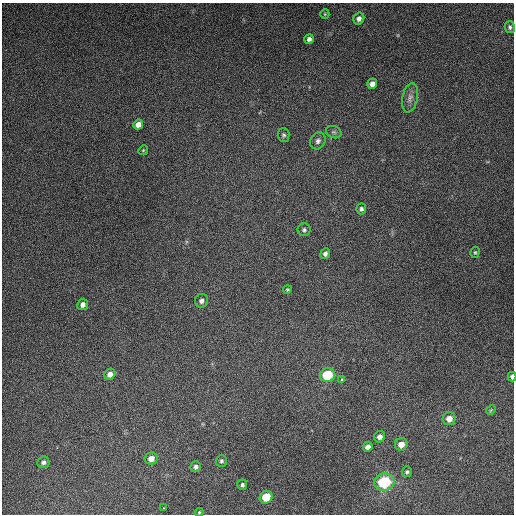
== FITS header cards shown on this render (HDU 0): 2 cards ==
NAXIS1  =                  512
NAXIS2  =                  512

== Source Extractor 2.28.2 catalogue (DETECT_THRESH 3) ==
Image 512 x 512 px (HDU 0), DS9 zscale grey, 1 PNG px = 1 image px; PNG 516 x 516 px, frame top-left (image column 1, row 512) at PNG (2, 3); each listed source drawn as its Kron ellipse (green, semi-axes under 4 px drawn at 4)
Background 5270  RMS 320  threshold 965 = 3 sigma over >= 5 px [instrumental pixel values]
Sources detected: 37; all 37 listed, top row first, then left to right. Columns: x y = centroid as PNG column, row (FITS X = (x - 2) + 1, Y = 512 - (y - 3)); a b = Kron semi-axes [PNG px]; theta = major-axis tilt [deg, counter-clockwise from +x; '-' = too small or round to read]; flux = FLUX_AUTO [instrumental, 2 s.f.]
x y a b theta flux
325 14 5 4 - 2.6e+04
359 19 6 5 - 8.8e+04
510 27 6 5 - 3.9e+04
309 39 5 4 - 6.8e+04
372 84 5 5 - 1.1e+05
410 98 15 7 79 1.2e+05
138 124 5 5 - 1.4e+05
334 132 8 6 -20 5.2e+04
284 135 7 6 - 4.4e+04
318 141 8 7 - 7.7e+04
143 150 5 4 - 2.3e+04
361 209 5 5 - 4.5e+04
304 230 6 6 - 4.9e+04
475 252 6 4 74 3.2e+04
325 254 5 4 - 7.0e+04
287 289 4 4 - 2.5e+04
201 301 7 6 - 8.8e+04
83 304 6 5 - 9.3e+04
110 374 6 5 - 1.2e+05
327 375 8 7 - 9.4e+05
512 377 5 3 - 8.0e+04
342 380 3 3 - 6.5e+04
491 410 5 4 - 2.6e+04
449 419 6 6 - 1.8e+05
380 437 6 5 - 1.1e+05
401 444 6 6 - 2.0e+05
368 447 5 4 - 1.1e+05
151 458 6 6 - 1.6e+05
221 461 6 5 - 4.9e+04
43 462 6 5 - 6.3e+04
196 467 5 5 - 6.2e+04
407 472 5 5 - 4.2e+04
384 482 10 8 10 1.4e+06
242 485 5 5 - 5.6e+04
266 497 6 6 - 6.1e+05
164 508 2 2 - 1.4e+04
199 512 4 3 - 2.3e+04
At the frame edge (FLAGS 8, measured only in part): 1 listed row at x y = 512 377